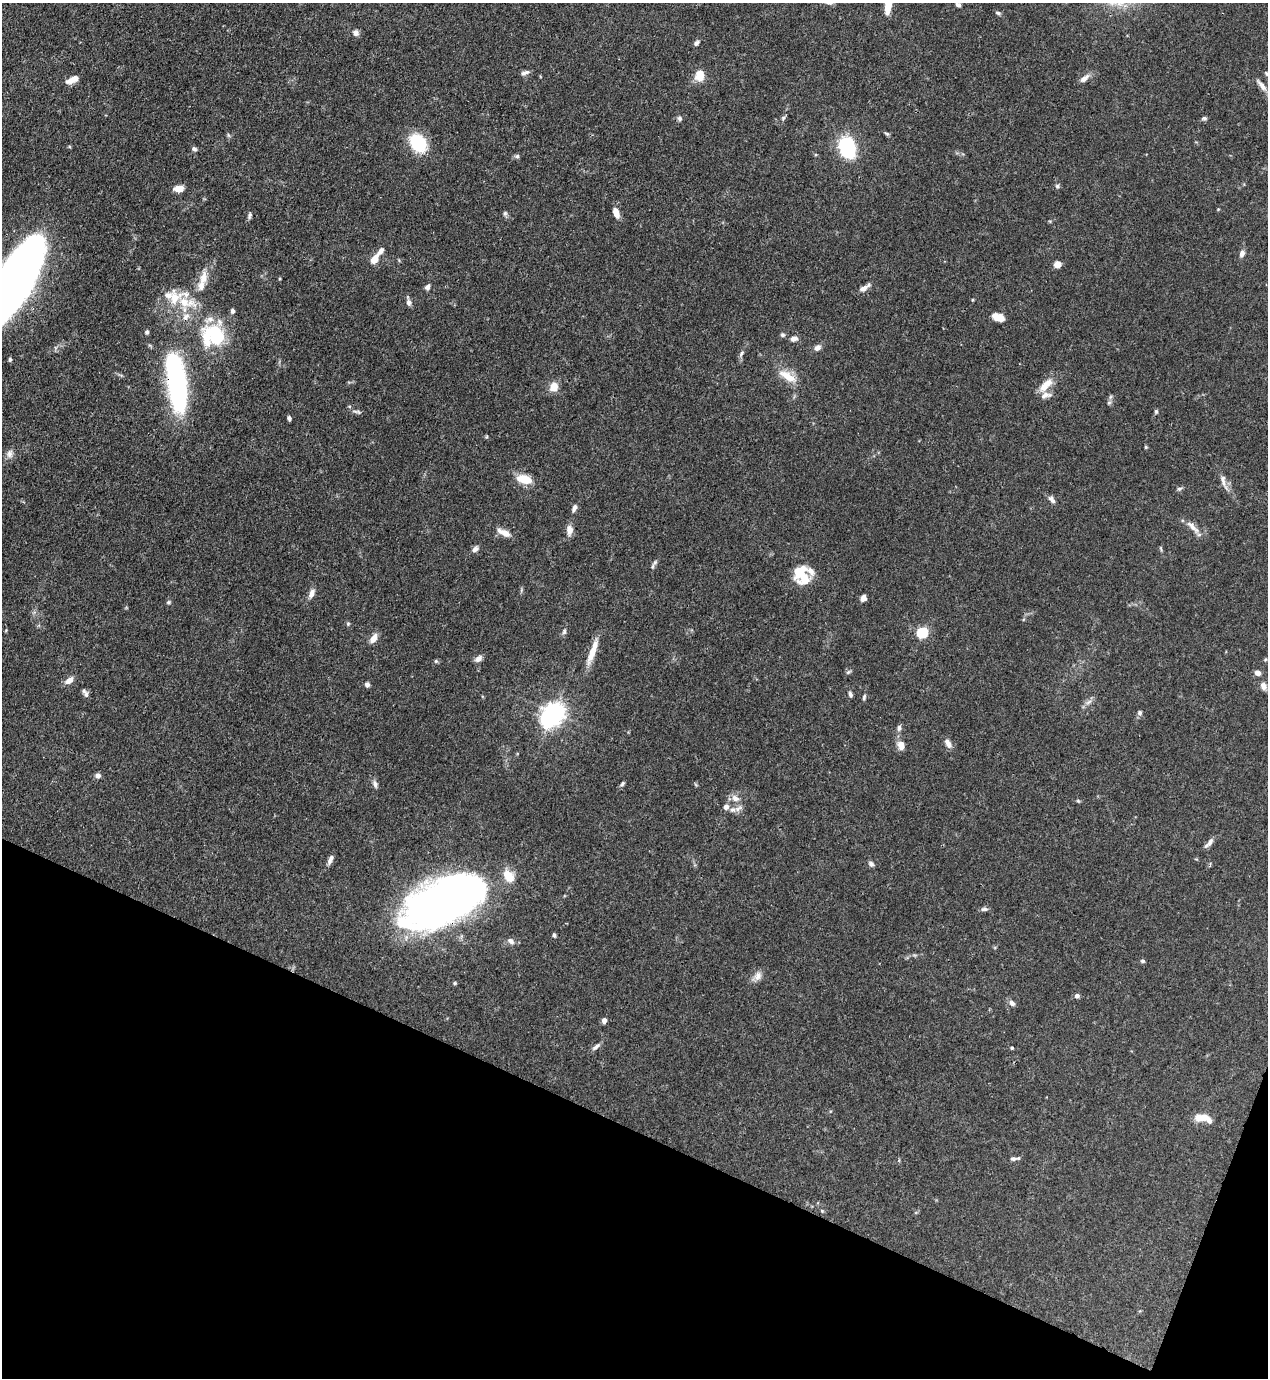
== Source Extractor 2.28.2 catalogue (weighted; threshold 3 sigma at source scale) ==
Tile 15 of 4 x 4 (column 3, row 4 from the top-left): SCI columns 2757-4022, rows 43-1418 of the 5649 x 5585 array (HDU 1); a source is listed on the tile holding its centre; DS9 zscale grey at full resolution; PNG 1270 x 1380 px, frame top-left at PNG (2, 3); no overlay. Shown black and unused: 19% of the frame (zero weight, under 3 of 4 exposures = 7% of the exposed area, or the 3 px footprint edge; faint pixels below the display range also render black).
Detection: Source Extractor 2.28.2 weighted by HDU 2 'WHT'; one run over the whole footprint, this tile lists its part. Background 0.077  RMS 0.0036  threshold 0.0161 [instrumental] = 3 sigma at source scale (4.5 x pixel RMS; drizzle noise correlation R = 1.50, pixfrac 1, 0.05/0.05 arcsec/px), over >= 5 px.
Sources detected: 129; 3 inside a brighter object's white glare — not listed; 10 inside a brighter listed object's ellipse — not listed separately; the other 116 listed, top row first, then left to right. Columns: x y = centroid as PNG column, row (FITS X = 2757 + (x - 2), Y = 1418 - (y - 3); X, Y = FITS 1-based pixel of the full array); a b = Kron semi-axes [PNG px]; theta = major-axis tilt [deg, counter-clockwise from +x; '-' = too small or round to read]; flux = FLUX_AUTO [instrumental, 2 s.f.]
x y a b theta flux
888 5 19 6 84 6.5
958 5 5 4 - 0.86
998 13 7 5 -19 0.64
356 33 8 7 - 1.3
696 43 8 5 41 0.89
525 73 11 5 16 1.2
1267 74 9 5 -35 0.74
700 76 10 8 80 6
1084 78 13 6 37 2.1
72 80 16 7 24 2.9
1261 85 18 6 -51 2.2
680 118 7 6 - 0.83
783 118 7 5 73 0.72
1204 118 7 5 -7 0.7
887 134 7 4 -18 0.55
418 143 10 8 -56 35
847 148 27 19 -71 20
194 149 6 5 - 0.82
517 156 7 5 -1 0.73
1057 186 6 6 - 0.72
179 189 9 6 7 4.2
1218 209 4 4 - 0.28
505 213 7 5 69 0.68
616 213 10 6 -70 3.7
249 215 8 5 74 0.82
1242 253 8 5 73 1.7
374 259 10 7 57 3.5
1057 264 6 6 - 2.9
203 278 17 10 78 4.4
14 281 71 25 61 350
428 287 8 5 56 1.3
864 288 15 5 32 2.1
973 300 4 3 - 0.34
186 302 29 13 -9 9.7
409 302 9 5 -80 1.5
232 311 5 4 - 0.92
186 317 12 8 51 2.7
998 317 14 8 -19 3.6
147 332 5 5 - 0.76
214 335 28 25 -15 25
783 335 6 6 - 0.72
794 339 9 6 20 1.6
818 347 9 7 42 1.6
742 353 9 5 57 0.92
10 359 6 4 -71 0.5
788 376 27 10 -31 6.1
176 378 69 20 -86 51
1045 385 23 9 45 4.7
554 386 9 7 68 4.9
1109 403 6 4 1 0.6
1156 411 5 4 - 0.57
357 412 14 4 -11 0.97
289 418 5 4 - 0.88
1146 447 4 4 - 0.43
10 454 12 8 75 1.8
524 479 18 10 -14 5.9
1223 481 18 6 -79 2.2
1179 489 7 5 28 0.69
1052 500 11 6 -47 1.4
574 508 9 5 65 1.3
1193 527 23 7 -45 3.1
569 530 14 8 88 2.4
504 532 18 7 -24 3.2
475 549 8 6 47 1.6
653 566 9 4 79 0.82
802 576 22 15 -66 11
311 593 11 6 67 2.1
863 598 6 5 - 1.9
168 602 6 4 1 0.53
348 624 5 5 - 0.5
564 632 8 5 64 0.83
922 632 5 5 - 30
373 638 11 6 58 2.9
593 652 33 8 68 6.1
478 659 9 6 36 1.8
436 661 5 4 - 0.51
848 672 8 4 36 0.61
1258 673 6 6 - 1.9
69 680 11 7 36 2.5
367 685 5 5 - 1.1
1263 686 10 7 -65 1.9
86 694 10 6 -74 1.2
850 694 7 4 -77 0.93
864 697 8 4 75 0.65
1088 702 9 5 36 1.4
554 712 7 6 - 200
1140 713 7 6 - 0.89
899 728 8 6 82 1.1
948 743 12 6 -68 2
901 745 11 8 -75 2.9
98 775 6 5 - 1.4
375 784 10 6 -75 1.3
622 784 7 4 58 0.63
735 798 12 9 -31 2.5
1078 801 6 4 -19 0.43
726 807 7 7 - 1.5
738 808 11 6 28 1.6
1210 842 13 6 55 1.7
330 860 12 5 68 1.7
871 864 8 6 -44 0.98
508 876 19 13 -56 5.2
444 902 63 31 25 310
984 909 10 5 5 0.96
554 935 5 4 - 0.62
511 941 10 6 -36 1.6
1143 961 5 5 - 0.66
758 976 13 9 64 2.3
455 983 5 4 - 0.44
1077 996 5 5 - 1.2
1012 1003 8 6 -43 1.4
604 1020 5 5 - 1.6
596 1047 13 5 40 1.3
1012 1048 4 4 - 0.48
1202 1117 20 8 -3 4.5
1013 1159 8 6 3 1
822 1211 5 4 - 0.41
Overlapping masked pixels (flux is a lower limit): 3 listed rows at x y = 14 281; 176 378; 444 902
Isophote crosses this tile's border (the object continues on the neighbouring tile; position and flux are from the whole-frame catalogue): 3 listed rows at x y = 888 5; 1267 74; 14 281